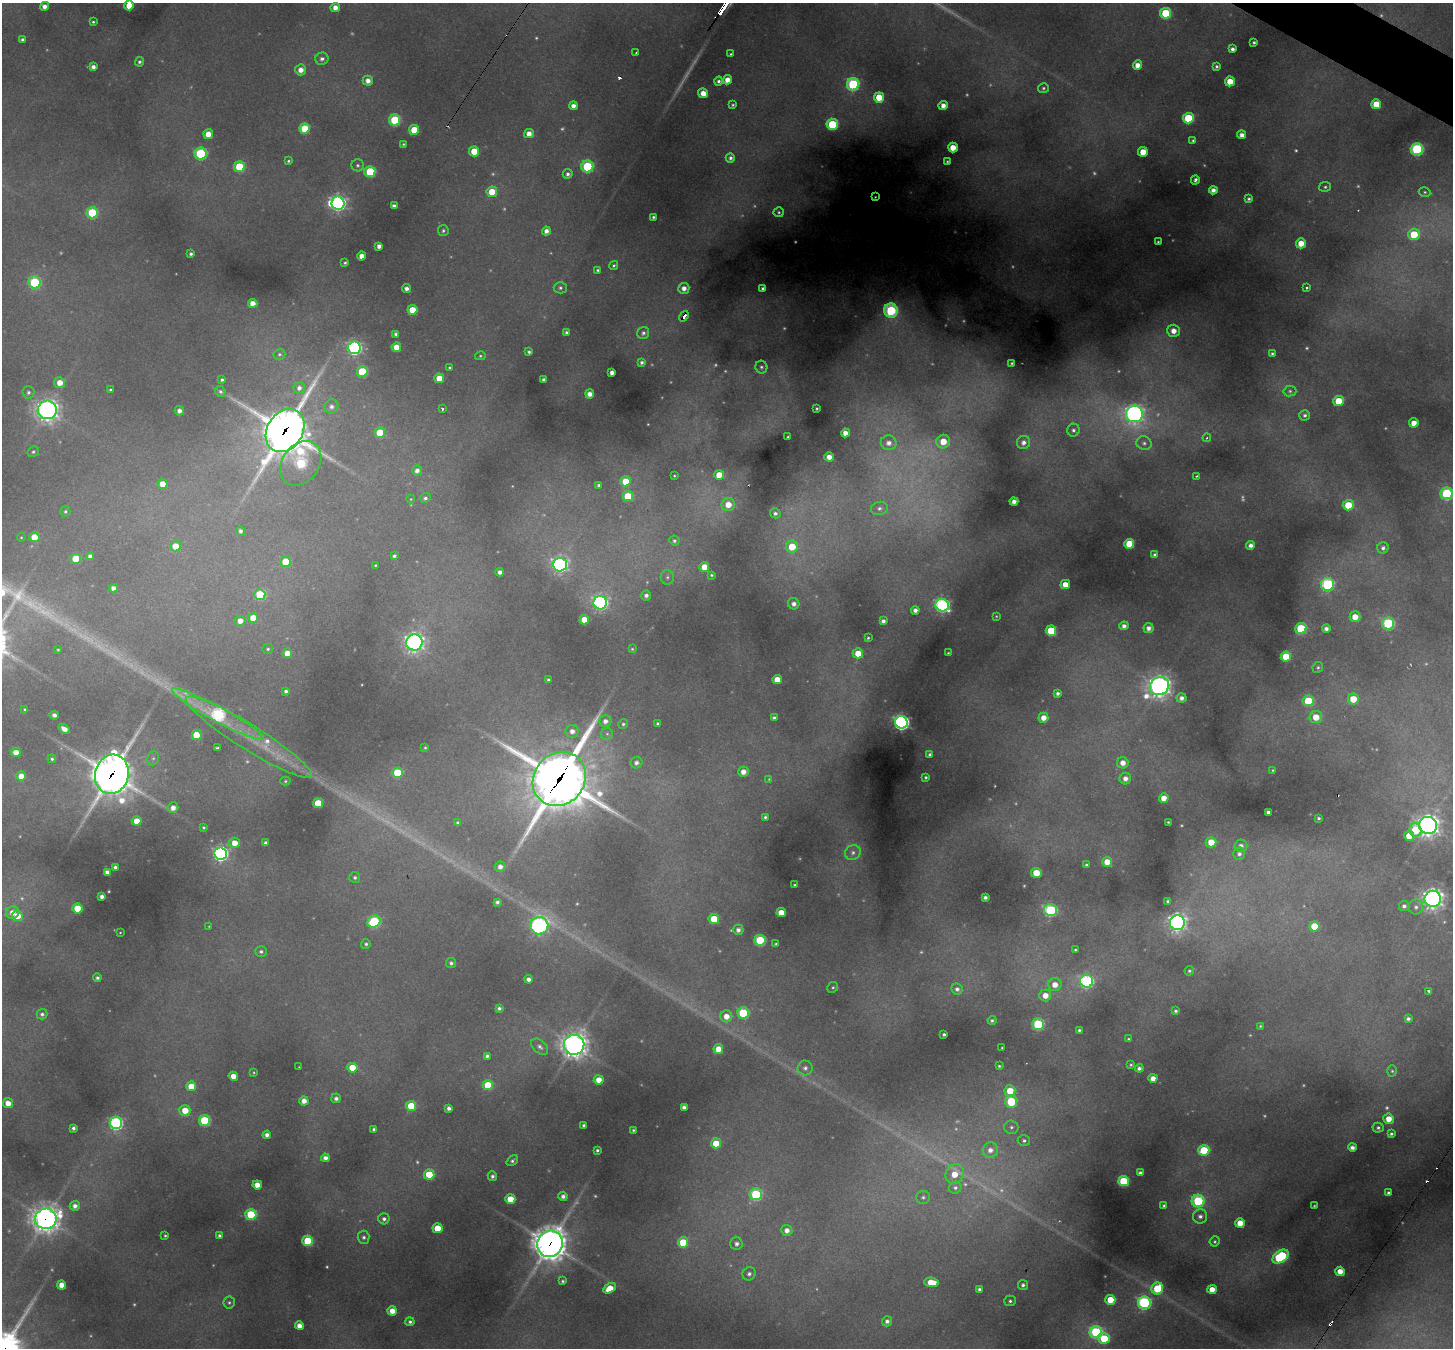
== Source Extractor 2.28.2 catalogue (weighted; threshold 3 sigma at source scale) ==
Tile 10 of 4 x 4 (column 2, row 3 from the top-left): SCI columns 1451-2901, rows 1630-2975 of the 5802 x 5810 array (HDU 1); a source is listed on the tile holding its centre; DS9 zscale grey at full resolution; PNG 1455 x 1350 px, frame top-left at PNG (2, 3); each listed source drawn as its Kron ellipse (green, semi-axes under 4 px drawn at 4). Shown black and unused: <1% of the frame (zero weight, under 2 of 3 exposures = <1% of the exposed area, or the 3 px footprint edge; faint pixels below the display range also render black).
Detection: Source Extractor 2.28.2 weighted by HDU 2 'WHT'; one run over the whole footprint, this tile lists its part. Background 0.331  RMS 0.015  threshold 0.0673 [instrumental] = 3 sigma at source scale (4.5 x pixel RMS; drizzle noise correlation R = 1.50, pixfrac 1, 0.05/0.05 arcsec/px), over >= 5 px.
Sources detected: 486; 61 too faint to see at this stretch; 3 inside a brighter object's white glare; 4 cosmic-ray / hot-pixel residue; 2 long thin detections or spike segments (spike, bleed or trail) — neither listed nor drawn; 2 inside a brighter listed object's ellipse — not listed separately; the other 414 listed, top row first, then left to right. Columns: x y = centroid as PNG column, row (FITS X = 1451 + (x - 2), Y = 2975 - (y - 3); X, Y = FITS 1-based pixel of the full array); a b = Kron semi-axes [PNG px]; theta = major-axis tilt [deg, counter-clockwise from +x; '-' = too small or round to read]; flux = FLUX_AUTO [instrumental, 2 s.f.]
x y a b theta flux
129 5 5 4 - 30
44 6 4 4 - 11
335 7 5 4 - 15
1166 13 5 5 - 110
93 22 3 3 - 2.5
23 40 4 3 - 5
1254 42 3 3 - 3.4
1232 49 4 4 - 7
636 52 4 2 - 1.4
731 54 4 3 - 1.9
322 59 6 6 - 6.8
139 62 5 4 - 3.7
1138 65 4 4 - 17
1216 66 3 3 - 3.2
93 67 4 4 - 7.4
301 70 5 5 - 15
727 80 4 4 - 19
368 81 5 5 - 12
718 81 4 4 - 5
1230 81 5 5 - 34
853 84 6 6 - 240
1043 88 5 5 - 3
703 93 5 4 - 20
879 97 5 5 - 43
1376 104 5 5 - 47
733 105 3 3 - 2.3
943 105 4 4 - 14
573 106 4 4 - 11
1188 118 5 5 - 94
395 120 5 5 - 130
832 124 5 5 - 140
305 128 5 5 - 68
414 130 5 5 - 53
208 134 5 5 - 23
529 134 5 4 - 15
1242 135 4 4 - 12
1193 141 3 3 - 2.8
403 144 3 3 - 1.7
953 147 5 5 - 31
1417 149 6 6 - 230
474 151 5 5 - 46
1143 152 5 5 - 32
201 153 6 6 - 200
730 158 5 4 - 5.3
288 161 4 4 - 2.9
947 161 3 3 - 1.9
358 165 6 6 - 3.9
587 166 6 6 - 180
239 167 5 5 - 97
370 171 5 5 - 110
568 174 5 4 - 5.2
1195 180 4 3 - 4.4
1325 187 6 5 - 3.4
1213 190 4 4 - 9.5
492 192 5 5 - 37
1425 192 6 4 -16 3.1
875 197 3 2 - 1.2
1249 199 4 4 - 3.6
338 203 6 6 - 580
394 206 4 4 - 8.2
779 212 5 5 - 2.7
92 213 6 5 - 130
653 217 4 3 - 3.3
443 231 5 5 - 3.3
546 231 4 4 - 9.5
1414 234 6 5 - 62
1158 242 3 2 - 1.6
1301 243 5 5 - 29
379 246 4 4 - 9.2
191 254 4 3 - 3.9
362 256 4 4 - 17
345 263 3 3 - 2.8
614 265 5 4 - 2.8
597 270 3 3 - 2.7
34 282 6 6 - 170
560 288 6 6 - 4.5
684 288 5 5 - 12
763 288 4 3 - 4.5
1307 288 3 3 - 3.5
406 289 4 4 - 7.7
253 303 4 4 - 18
412 310 5 5 - 42
891 311 7 7 - 230
684 316 6 3 54 28
1173 331 6 6 - 17
566 332 3 3 - 4.6
643 333 6 6 - 4.8
396 334 4 4 - 5.4
396 347 5 4 - 24
354 348 6 6 - 440
529 352 4 3 - 4
279 354 6 5 - 2.9
1272 354 3 3 - 2.8
480 356 5 4 - 2.6
642 362 4 4 - 4.1
1012 363 3 3 - 2.3
761 367 6 6 - 4.2
449 368 4 4 - 2.3
362 371 5 5 - 90
612 372 4 4 - 11
439 378 5 5 - 30
222 380 3 3 - 3.2
543 380 4 3 - 5.2
60 383 5 5 - 23
299 388 6 5 - 7.1
110 390 3 3 - 2.5
220 391 6 5 - 3.8
1290 391 6 5 - 3.8
28 392 6 6 - 5.2
590 394 4 4 - 13
1339 401 5 5 - 61
331 407 7 7 - 7.8
817 408 3 3 - 2.1
443 409 3 3 - 6.6
47 410 9 9 - 1000
179 411 4 4 - 9.7
1134 414 8 8 - 850
1305 415 5 5 - 4.5
1414 423 5 4 - 18
1073 430 6 6 - 5.5
285 431 23 18 58 4300
380 433 5 5 - 60
845 433 4 4 - 15
788 437 3 3 - 2
1207 438 4 4 - 2.1
943 442 7 6 - 36
1023 442 7 6 - 9.4
889 443 8 7 - 12
1144 443 8 6 -24 5.4
33 452 6 5 - 3.7
829 457 4 4 - 15
301 463 24 18 53 190
417 470 5 5 - 8.8
719 475 5 4 - 37
674 476 3 3 - 1.7
1196 476 3 2 - 1.6
625 481 5 5 - 42
162 484 5 4 - 20
598 485 3 3 - 2.9
1447 493 6 6 - 190
628 496 5 5 - 77
425 498 5 5 - 4.2
411 499 4 4 - 1.6
1014 501 4 4 - 11
728 505 6 6 - 26
1348 505 5 5 - 54
879 508 8 6 13 6.4
65 511 5 5 - 3.1
775 513 5 5 - 5.6
240 531 4 4 - 5.6
21 537 4 4 - 1.8
34 537 5 5 - 33
674 541 5 5 - 3.8
1129 544 5 5 - 61
1250 545 4 4 - 8.8
175 546 5 5 - 25
792 547 6 6 - 48
1383 548 5 5 - 5.4
1155 555 4 4 - 4.5
90 556 4 4 - 8.7
394 556 3 3 - 3.8
76 559 5 5 - 58
285 562 5 5 - 57
560 564 7 7 - 670
375 565 3 2 - 1.6
704 567 5 4 - 27
500 572 4 4 - 8.1
711 575 4 3 - 2.4
667 577 7 6 - 4.5
1328 584 6 6 - 240
1065 585 5 4 - 26
113 588 4 4 - 8.8
260 594 5 5 - 100
646 595 5 5 - 6.9
600 603 7 6 - 520
794 604 6 5 - 8.4
942 605 6 6 - 420
915 610 4 4 - 9.1
996 616 3 3 - 1.5
1355 617 5 5 - 24
253 618 5 5 - 34
584 620 5 4 - 31
240 621 5 5 - 15
883 621 4 4 - 6.6
1388 623 6 6 - 190
1124 626 5 4 - 8.3
1148 628 5 5 - 8.8
1301 628 5 5 - 130
1326 629 4 4 - 7.8
1051 631 5 5 - 87
868 638 3 3 - 2
414 642 8 8 - 800
268 649 5 5 - 3.2
632 649 4 4 - 2.1
58 650 3 2 - 1.7
287 653 5 4 - 19
858 653 5 5 - 33
948 653 3 3 - 1.6
1286 657 5 5 - 61
1318 667 5 5 - 3.1
548 680 3 3 - 2.8
777 680 4 4 - 27
1159 686 10 8 31 1200
286 691 4 4 - 4.6
1058 693 4 4 - 4.8
1182 698 5 4 - 8
1353 699 5 5 - 41
1308 701 5 5 - 80
25 709 3 3 - 2.6
218 714 52 7 -28 290
54 715 5 4 - 7.4
1316 717 6 6 - 29
774 718 4 3 - 4
1043 718 5 5 - 17
605 721 6 6 - 9.8
901 722 6 6 - 660
658 723 3 3 - 3
623 724 5 5 - 3.5
64 729 6 4 -39 14
572 731 7 6 - 12
607 734 6 6 - 3.5
197 735 5 5 - 59
249 737 74 12 -32 94
425 747 4 3 - 2
217 748 3 3 - 5.6
16 752 5 4 - 22
930 754 4 4 - 4.3
153 758 7 5 67 4.2
52 759 4 4 - 2.8
636 763 6 5 - 6.8
1123 763 6 5 - 15
1273 770 4 3 - 1.8
743 772 5 5 - 15
397 773 5 5 - 70
112 774 20 17 76 3700
21 776 5 5 - 21
926 777 3 3 - 3
559 779 28 25 50 8500
769 779 4 4 - 1.5
1125 779 6 5 - 10
285 781 5 4 - 2.5
1164 798 5 4 - 19
318 803 5 5 - 60
173 808 5 5 - 13
1268 812 4 4 - 5.2
765 817 3 3 - 3.2
1319 818 3 3 - 2.6
137 821 5 4 - 28
1168 822 3 3 - 1.8
458 823 4 3 - 4.4
1428 825 9 8 - 1200
203 827 3 3 - 2.5
1415 830 7 6 - 73
1409 836 5 5 - 34
1211 842 5 5 - 31
234 843 5 5 - 21
266 843 4 4 - 6.2
1241 846 6 6 - 8.5
853 853 8 7 - 6.6
220 854 6 6 - 550
1239 854 6 6 - 6.3
1107 862 5 5 - 26
1086 865 4 3 - 3.3
115 867 4 4 - 5.4
500 867 5 5 - 11
107 872 4 4 - 7.6
1036 873 5 5 - 43
355 877 5 5 - 3.9
794 885 3 2 - 1.7
102 896 4 4 - 8.3
985 897 4 3 - 5.7
1433 899 8 8 - 1000
1168 901 4 3 - 3.7
497 902 4 4 - 4.7
1404 906 5 5 - 5
1416 907 7 7 - 6.3
77 908 5 5 - 62
1050 910 6 6 - 250
13 913 7 6 - 15
781 913 4 4 - 29
17 916 5 5 - 27
714 919 5 5 - 49
374 922 7 6 - 180
1177 923 7 7 - 900
209 926 3 2 - 1.1
539 926 9 8 - 600
1314 926 5 5 - 47
738 930 5 5 - 7.7
120 932 3 2 - 1.2
760 940 5 5 - 140
366 944 5 5 - 3.6
776 944 4 3 - 2.7
1075 950 3 3 - 2.3
261 951 6 5 - 4.2
451 963 5 5 - 4.8
1189 971 5 4 - 2.9
97 978 4 4 - 4.7
529 979 4 4 - 9
1087 981 6 6 - 360
1055 985 6 6 - 20
833 987 6 5 - 2.7
957 989 6 5 - 6.1
1429 991 3 3 - 4.7
1045 995 6 6 - 21
499 1008 4 4 - 5.2
1175 1011 3 3 - 3.4
743 1013 6 5 - 140
42 1014 5 5 - 5.2
726 1016 6 6 - 20
1408 1019 4 3 - 5.2
992 1020 4 4 - 3.4
1038 1024 6 5 - 180
1260 1026 4 3 - 2.1
1079 1030 3 3 - 2.8
944 1034 3 3 - 3.5
1129 1039 3 3 - 2.3
574 1045 10 10 - 1500
540 1047 10 6 -42 6.9
1002 1048 3 2 - 1.4
718 1049 5 5 - 22
487 1056 4 4 - 4.6
1131 1065 3 3 - 2.2
999 1066 4 3 - 2.5
299 1067 2 2 - 0.98
352 1068 5 5 - 46
805 1068 7 7 - 6.8
1139 1068 4 4 - 6.5
1392 1071 5 5 - 2.7
254 1072 3 2 - 1.5
233 1076 4 4 - 19
1153 1078 4 4 - 14
599 1080 5 4 - 22
488 1085 5 5 - 65
191 1086 5 5 - 35
1010 1091 5 5 - 45
336 1098 5 5 - 6.4
304 1101 4 4 - 14
1011 1102 6 6 - 100
8 1103 5 5 - 18
411 1106 5 5 - 58
684 1107 4 4 - 9.5
449 1108 4 4 - 6.7
185 1110 5 5 - 30
1389 1119 5 5 - 24
204 1120 5 5 - 140
116 1123 6 6 - 400
584 1125 4 3 - 4.5
1011 1127 7 7 - 5.1
73 1128 4 3 - 4.7
1378 1128 5 5 - 4.1
374 1129 4 4 - 4.7
633 1130 3 3 - 2.2
1391 1134 4 3 - 3.7
267 1135 4 4 - 8.7
1024 1140 6 5 - 4.2
716 1143 5 5 - 50
1352 1147 4 4 - 8.3
597 1150 3 3 - 3.2
990 1150 8 7 - 13
1204 1150 5 5 - 76
325 1158 4 4 - 10
512 1161 6 4 39 4.1
1140 1173 4 4 - 5.6
955 1174 10 9 - 32
429 1175 5 5 - 72
492 1176 5 4 - 5
1124 1181 5 5 - 120
257 1185 4 4 - 19
955 1188 6 6 - 4.6
1388 1193 4 3 - 3.8
756 1194 6 6 - 190
563 1196 4 4 - 7.3
923 1197 6 6 - 4.5
510 1199 5 4 - 38
1198 1201 6 6 - 190
75 1206 5 5 - 9.2
1164 1206 4 3 - 3.6
1314 1206 3 2 - 1.4
251 1214 5 5 - 110
1200 1216 7 7 - 7.4
46 1219 11 10 - 1800
384 1219 5 5 - 6.5
1240 1223 5 5 - 32
438 1228 5 5 - 50
787 1230 5 5 - 12
219 1235 4 4 - 4
165 1236 3 3 - 2.2
364 1237 6 6 - 5.5
308 1241 5 5 - 110
1215 1241 5 5 - 2.9
683 1242 5 5 - 75
550 1244 13 12 - 2800
736 1244 6 6 - 7.7
1280 1257 9 5 35 190
1340 1271 5 4 - 20
749 1274 7 6 - 5.7
563 1281 4 4 - 2.8
931 1282 7 4 -5 38
62 1285 4 4 - 20
1023 1285 5 5 - 5.3
609 1288 7 4 31 27
1157 1288 6 5 - 79
979 1289 4 3 - 3.8
1212 1289 5 4 - 20
1110 1300 5 5 - 45
1010 1301 5 5 - 3.9
229 1302 6 5 - 3.3
1144 1303 6 6 - 370
392 1311 5 4 - 21
887 1321 5 5 - 7.2
410 1322 4 4 - 4.3
299 1326 4 4 - 15
1096 1332 6 6 - 220
1104 1338 5 5 - 69
Overlapping masked pixels (flux is a lower limit): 6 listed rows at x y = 684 316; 285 431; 112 774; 559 779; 46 1219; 550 1244
Isophote crosses this tile's border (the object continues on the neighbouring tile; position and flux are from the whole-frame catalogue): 2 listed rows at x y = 129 5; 1447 493